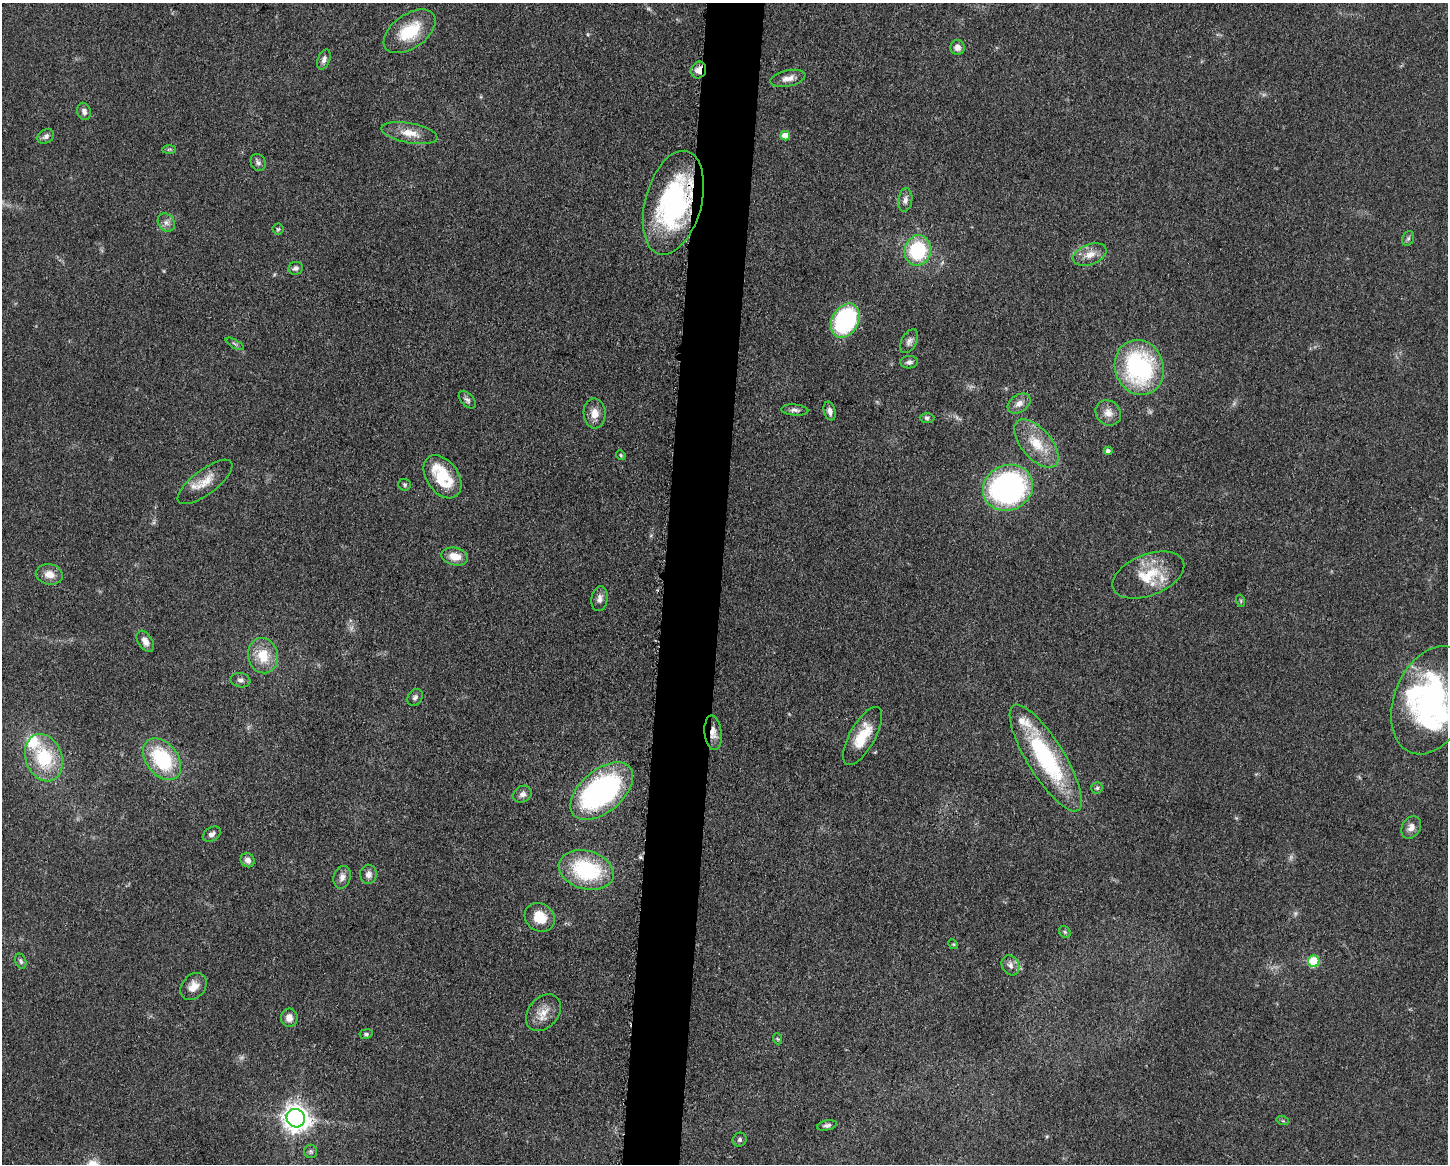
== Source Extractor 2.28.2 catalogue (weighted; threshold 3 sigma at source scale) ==
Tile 5 of 3 x 4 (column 2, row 2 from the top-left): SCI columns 1678-3123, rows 2329-3490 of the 4681 x 4654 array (HDU 1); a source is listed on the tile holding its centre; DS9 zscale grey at full resolution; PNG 1450 x 1166 px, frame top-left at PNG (2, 3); each listed source drawn as its Kron ellipse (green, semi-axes under 4 px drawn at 4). Shown black and unused: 4% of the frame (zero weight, under 3 of 5 exposures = <1% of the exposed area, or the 3 px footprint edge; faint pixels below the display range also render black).
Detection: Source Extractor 2.28.2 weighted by HDU 2 'WHT'; one run over the whole footprint, this tile lists its part. Background 0.0619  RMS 0.0058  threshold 0.0261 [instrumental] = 3 sigma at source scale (4.5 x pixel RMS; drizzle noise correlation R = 1.50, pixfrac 1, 0.05/0.05 arcsec/px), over >= 5 px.
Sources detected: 85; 1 too faint to see at this stretch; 1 inside a brighter object's white glare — neither listed nor drawn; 5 inside a brighter listed object's ellipse — not listed separately; the other 78 listed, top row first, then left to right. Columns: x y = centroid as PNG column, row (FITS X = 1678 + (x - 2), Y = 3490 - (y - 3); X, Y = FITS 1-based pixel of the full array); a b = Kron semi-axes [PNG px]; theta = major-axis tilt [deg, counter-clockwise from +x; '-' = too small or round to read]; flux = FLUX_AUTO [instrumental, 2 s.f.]
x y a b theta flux
410 31 29 17 35 23
957 47 7 7 - 3.2
324 59 10 6 71 2.3
699 70 8 7 - 5.4
788 78 18 8 13 4.7
84 111 9 6 -75 2.7
409 133 28 10 -11 9
46 136 9 6 30 2.1
785 136 5 4 - 5.9
169 149 7 4 1 1
258 162 9 7 -63 1.9
905 200 12 7 82 2.8
673 203 53 28 75 100
166 223 10 8 -53 2.8
278 229 5 5 - 0.9
1408 238 7 5 68 1.3
918 250 15 13 78 39
1090 254 17 10 21 6.6
296 268 7 6 - 2
845 320 18 13 62 75
909 341 13 7 61 2.6
235 344 10 3 -29 1
909 362 9 6 4 1.9
1139 367 28 24 -71 82
467 400 10 6 -45 1.8
1019 404 12 8 34 4
795 410 13 5 -4 2.2
830 411 10 5 -75 2.6
595 413 15 11 -89 6
1108 413 13 12 - 5.3
927 418 7 5 -1 1.3
1036 443 29 15 -49 16
1108 451 4 4 - 1.8
621 455 5 4 - 0.7
442 477 24 16 -54 24
205 482 33 12 37 10
404 485 6 5 - 1
1008 488 25 22 24 150
455 556 13 9 -11 7.1
49 574 14 10 -10 5.8
1148 575 38 20 21 23
599 599 12 8 83 3.2
1241 601 6 4 -72 0.74
145 641 12 7 -58 3.6
263 656 18 15 -77 14
240 680 10 7 -10 2.1
415 697 9 7 53 1.8
1432 700 56 37 68 130
713 733 17 8 -84 4.9
863 736 32 13 61 16
44 758 24 18 -70 32
1046 758 61 18 -58 69
162 759 23 15 -52 42
1097 788 5 5 - 1
602 791 37 21 40 140
523 794 10 8 32 2.5
1411 827 12 9 59 4
212 834 10 6 33 2.6
248 860 7 6 - 3
586 870 28 19 -16 50
368 874 9 8 - 3.1
342 877 11 8 75 3.3
540 917 16 13 -36 12
1065 932 6 5 - 0.91
953 944 5 4 - 0.69
21 961 7 5 -70 1.4
1314 961 6 5 - 29
1010 965 10 8 -60 3.3
193 987 15 11 48 5.9
543 1013 20 15 49 8.3
289 1018 9 8 - 4.5
366 1034 7 4 9 1.1
778 1039 5 3 - 0.57
296 1118 9 9 - 550
1283 1121 6 4 -18 0.77
827 1125 10 5 13 1.7
740 1140 7 6 - 1.5
311 1151 7 6 - 1.2
Overlapping masked pixels (flux is a lower limit): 3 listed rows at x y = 699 70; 673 203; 713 733
Isophote crosses this tile's border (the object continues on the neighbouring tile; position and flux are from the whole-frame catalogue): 1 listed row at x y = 1432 700